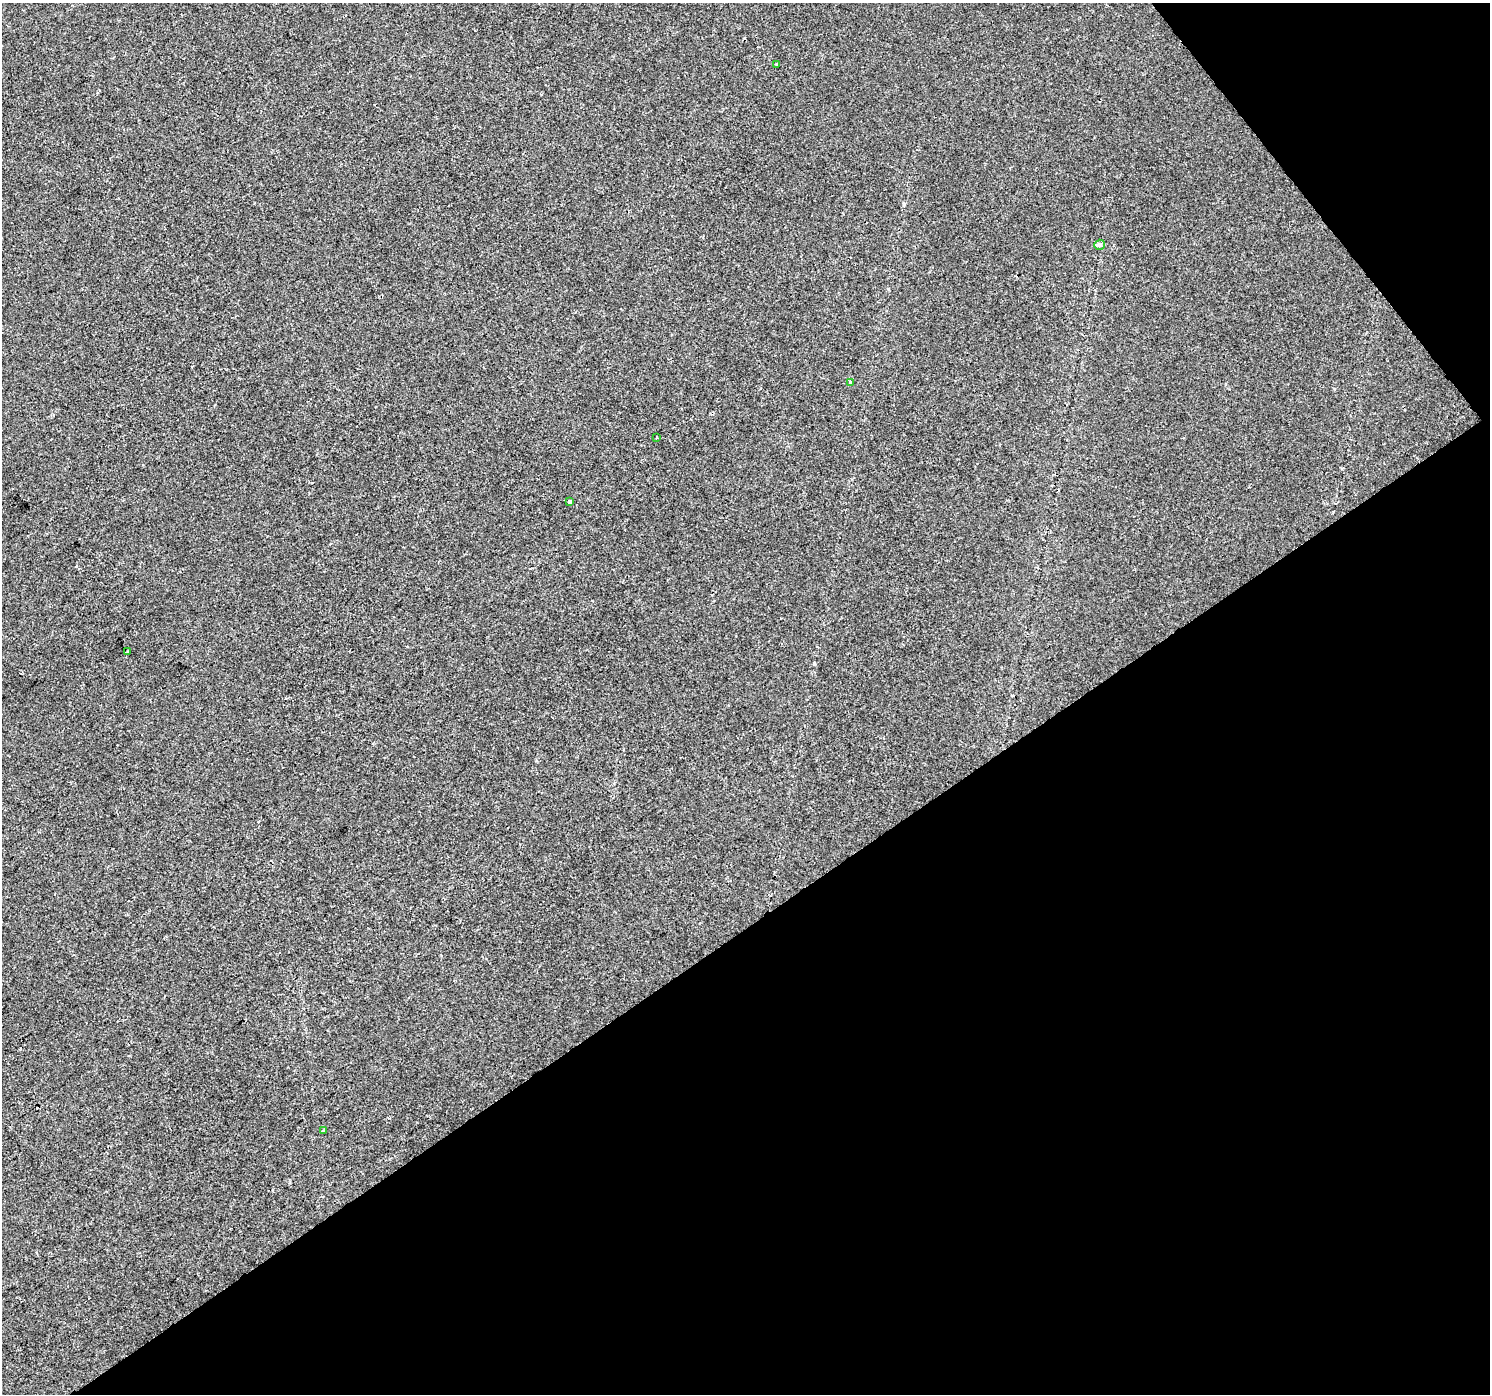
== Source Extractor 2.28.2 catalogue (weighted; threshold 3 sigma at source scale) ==
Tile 12 of 4 x 4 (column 4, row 3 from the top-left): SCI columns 4467-5954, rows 1522-2913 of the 5957 x 5890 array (HDU 1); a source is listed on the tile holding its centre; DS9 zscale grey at full resolution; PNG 1492 x 1396 px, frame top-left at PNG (2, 3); each listed source drawn as its Kron ellipse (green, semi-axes under 4 px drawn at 4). Shown black and unused: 37% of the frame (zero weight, under 2 of 3 exposures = <1% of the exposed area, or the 3 px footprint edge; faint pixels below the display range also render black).
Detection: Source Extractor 2.28.2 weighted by HDU 2 'WHT'; one run over the whole footprint, this tile lists its part. Background 1.43e-04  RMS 0.0046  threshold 0.0205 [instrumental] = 3 sigma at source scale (4.5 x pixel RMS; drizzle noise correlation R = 1.50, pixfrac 1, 0.0396/0.0396 arcsec/px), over >= 5 px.
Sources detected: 7; all 7 listed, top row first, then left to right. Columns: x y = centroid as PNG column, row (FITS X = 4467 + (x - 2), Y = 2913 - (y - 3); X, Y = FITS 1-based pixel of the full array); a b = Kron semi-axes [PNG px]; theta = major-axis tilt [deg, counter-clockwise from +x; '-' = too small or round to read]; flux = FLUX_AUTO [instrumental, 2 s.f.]
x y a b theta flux
776 64 3 3 - 0.35
1100 245 5 5 - 2.6
850 383 4 3 - 0.61
657 437 3 3 - 3
570 502 4 3 - 3.1
128 652 3 2 - 0.43
323 1130 4 3 - 0.52